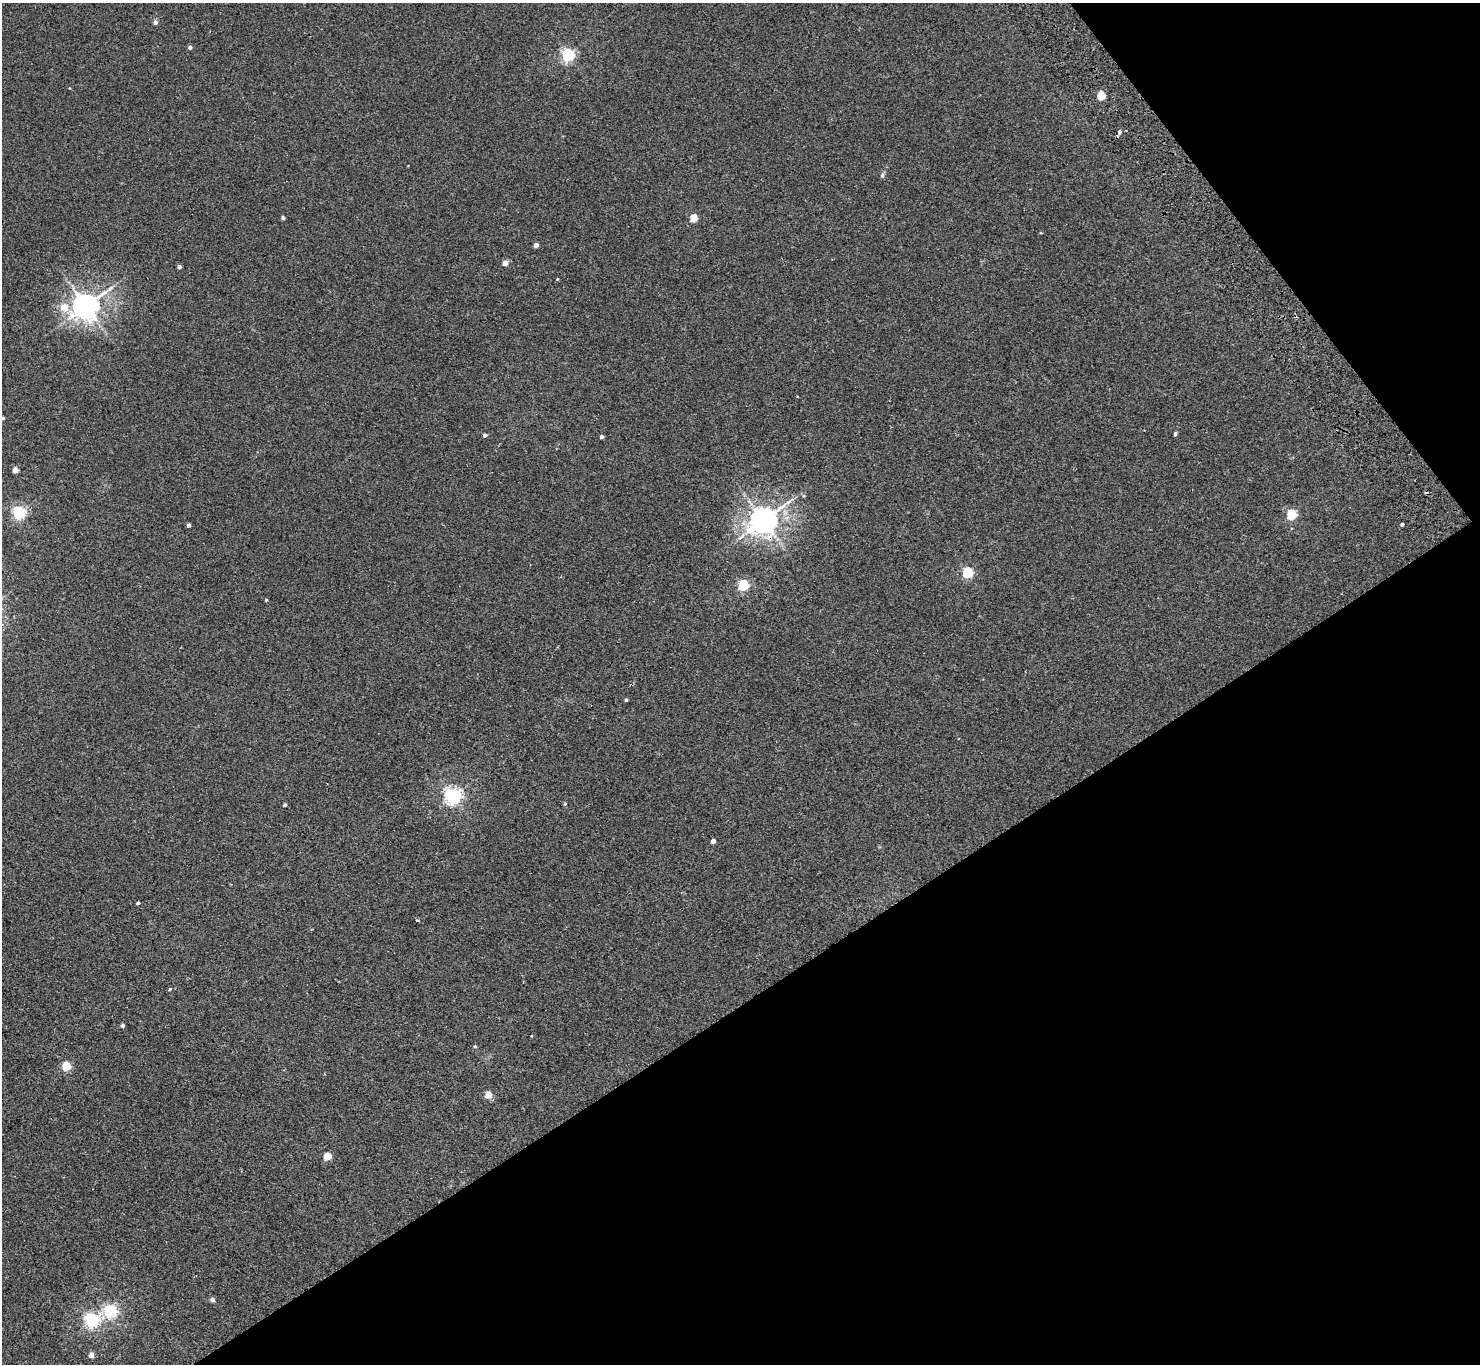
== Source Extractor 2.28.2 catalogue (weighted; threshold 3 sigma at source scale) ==
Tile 12 of 4 x 4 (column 4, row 3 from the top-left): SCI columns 4487-5964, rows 1699-3060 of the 6013 x 5985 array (HDU 1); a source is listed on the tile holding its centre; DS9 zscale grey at full resolution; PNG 1482 x 1366 px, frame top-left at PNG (2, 3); no overlay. Shown black and unused: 32% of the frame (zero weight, under 2 of 3 exposures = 3% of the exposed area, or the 3 px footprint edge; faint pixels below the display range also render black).
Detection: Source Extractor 2.28.2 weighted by HDU 2 'WHT'; one run over the whole footprint, this tile lists its part. Background 0.0251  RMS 0.0068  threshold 0.0306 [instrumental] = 3 sigma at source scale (4.5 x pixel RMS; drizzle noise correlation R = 1.50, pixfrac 1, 0.05/0.05 arcsec/px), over >= 5 px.
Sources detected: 45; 2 cosmic-ray / hot-pixel residue — not listed; the other 43 listed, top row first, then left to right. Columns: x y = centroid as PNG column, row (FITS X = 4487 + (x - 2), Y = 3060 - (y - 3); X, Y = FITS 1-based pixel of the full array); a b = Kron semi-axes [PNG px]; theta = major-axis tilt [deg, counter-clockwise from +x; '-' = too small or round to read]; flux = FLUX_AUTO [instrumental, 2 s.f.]
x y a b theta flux
155 22 5 4 - 2.4
190 47 4 4 - 1.8
568 55 6 5 - 110
1101 96 5 5 - 24
1119 132 7 6 - 2.2
882 175 10 4 64 1.4
283 218 3 3 - 1.5
693 218 5 5 - 16
536 245 4 4 - 3.5
505 263 5 4 - 5
179 267 4 3 - 2
557 279 4 3 - 0.51
86 306 8 7 - 730
64 307 7 7 - 8.4
3 418 4 3 - 0.61
1175 434 4 4 - 1.3
485 435 4 4 - 2
602 437 3 3 - 1.8
15 470 4 4 - 6.5
19 512 5 5 - 120
1291 515 6 5 - 49
763 520 9 8 - 890
1402 524 4 3 - 3.3
189 525 4 3 - 2.4
968 573 5 5 - 60
743 585 5 5 - 62
266 600 4 3 - 0.71
626 700 4 3 - 0.87
453 796 6 6 - 220
565 804 5 3 - 0.61
284 805 4 4 - 1.2
713 841 4 4 - 3.4
138 903 4 3 - 1
170 989 4 3 - 3.4
123 1026 4 4 - 1.6
475 1046 4 4 - 0.73
66 1066 5 5 - 33
488 1095 5 4 - 13
327 1156 5 4 - 17
212 1300 6 5 - 1.7
110 1311 6 5 - 120
92 1320 6 6 - 140
91 1355 4 4 - 5.3
Overlapping masked pixels (flux is a lower limit): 1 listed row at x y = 763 520